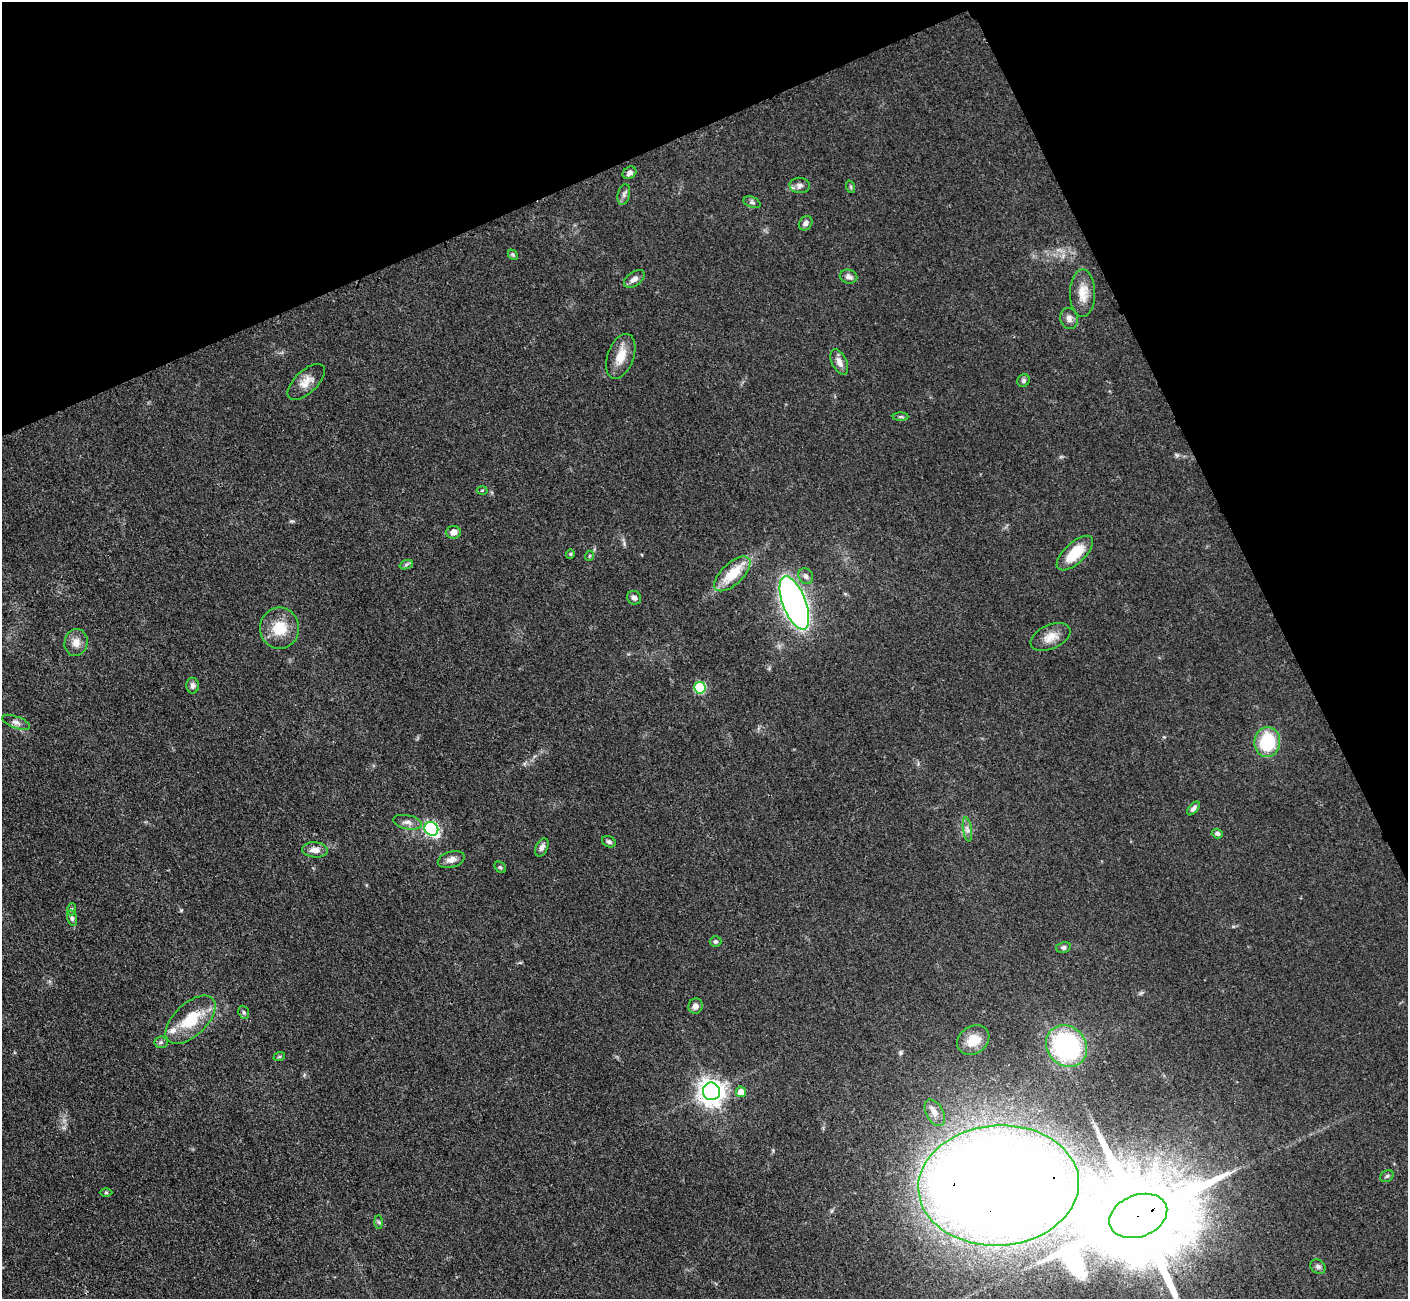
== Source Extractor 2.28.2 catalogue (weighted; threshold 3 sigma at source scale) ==
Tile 3 of 4 x 4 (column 3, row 1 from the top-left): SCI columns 2831-4236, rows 4190-5486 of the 5660 x 5649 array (HDU 1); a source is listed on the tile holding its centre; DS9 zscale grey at full resolution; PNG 1410 x 1301 px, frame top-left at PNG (2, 2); each listed source drawn as its Kron ellipse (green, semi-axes under 4 px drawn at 4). Shown black and unused: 22% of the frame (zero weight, under 3 of 4 exposures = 2% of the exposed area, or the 3 px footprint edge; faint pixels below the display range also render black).
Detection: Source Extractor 2.28.2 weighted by HDU 2 'WHT'; one run over the whole footprint, this tile lists its part. Background 0.0466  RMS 0.0052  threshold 0.0235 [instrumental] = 3 sigma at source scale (4.5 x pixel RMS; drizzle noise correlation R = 1.50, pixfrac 1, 0.05/0.05 arcsec/px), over >= 5 px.
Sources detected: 65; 2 inside a brighter listed object's ellipse — not listed separately; the other 63 listed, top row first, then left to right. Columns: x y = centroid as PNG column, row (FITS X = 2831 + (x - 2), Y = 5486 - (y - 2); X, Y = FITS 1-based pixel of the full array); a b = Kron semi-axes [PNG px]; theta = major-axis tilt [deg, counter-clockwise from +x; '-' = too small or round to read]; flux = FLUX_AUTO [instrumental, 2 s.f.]
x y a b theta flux
629 173 7 5 35 2.1
800 185 10 7 -4 2.1
851 187 6 4 -72 0.72
624 194 10 6 78 1.7
752 202 9 5 -21 1.2
806 223 8 6 51 2.1
513 255 6 4 -46 0.75
848 276 9 7 -14 2.2
634 279 12 6 35 2.6
1083 293 24 12 90 8.5
1069 319 10 8 -75 2.6
621 356 23 13 70 8.6
839 362 13 7 -64 3.4
1023 381 6 6 - 1.2
306 382 23 11 44 6
900 417 8 4 0 0.89
482 490 5 3 - 0.55
453 532 7 6 - 3
1075 553 23 10 43 15
570 554 4 4 - 0.57
589 556 5 3 - 0.5
406 565 7 4 20 1
732 574 23 10 43 15
806 576 8 7 - 1.8
634 598 7 6 - 1.8
794 603 28 11 -69 290
280 628 20 19 - 14
1050 637 21 12 24 6.3
76 643 13 11 77 4.6
193 686 8 6 90 1.8
700 688 5 5 - 41
16 722 15 6 -20 2.3
1267 742 15 13 84 26
1193 808 8 4 49 1.7
407 822 14 7 -12 2.8
431 829 7 6 - 100
967 829 12 4 -81 1.9
1217 834 5 4 - 1.2
609 842 7 5 -27 1.1
542 847 10 6 65 2.3
315 850 13 7 -5 4.3
451 859 14 8 16 3.5
500 867 6 5 - 0.88
72 909 6 4 71 0.77
72 918 8 5 -75 1.4
716 942 6 5 - 1.1
1063 947 7 5 13 1.1
695 1006 8 7 - 2.6
244 1012 7 5 -69 0.99
191 1020 31 16 43 19
973 1040 17 13 34 9
161 1042 6 6 - 1.3
1067 1046 22 19 -49 83
279 1057 6 4 19 0.64
711 1091 9 8 - 470
741 1092 5 5 - 5.5
935 1113 14 8 -60 4.1
1387 1176 7 5 30 1.1
999 1185 80 60 4 1400
106 1192 6 4 -1 0.68
1138 1216 30 21 21 15000
379 1222 6 4 -88 0.82
1318 1267 8 6 -40 1.5
Overlapping masked pixels (flux is a lower limit): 2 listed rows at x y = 999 1185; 1138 1216
Isophote crosses this tile's border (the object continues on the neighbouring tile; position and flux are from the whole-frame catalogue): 1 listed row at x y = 1138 1216